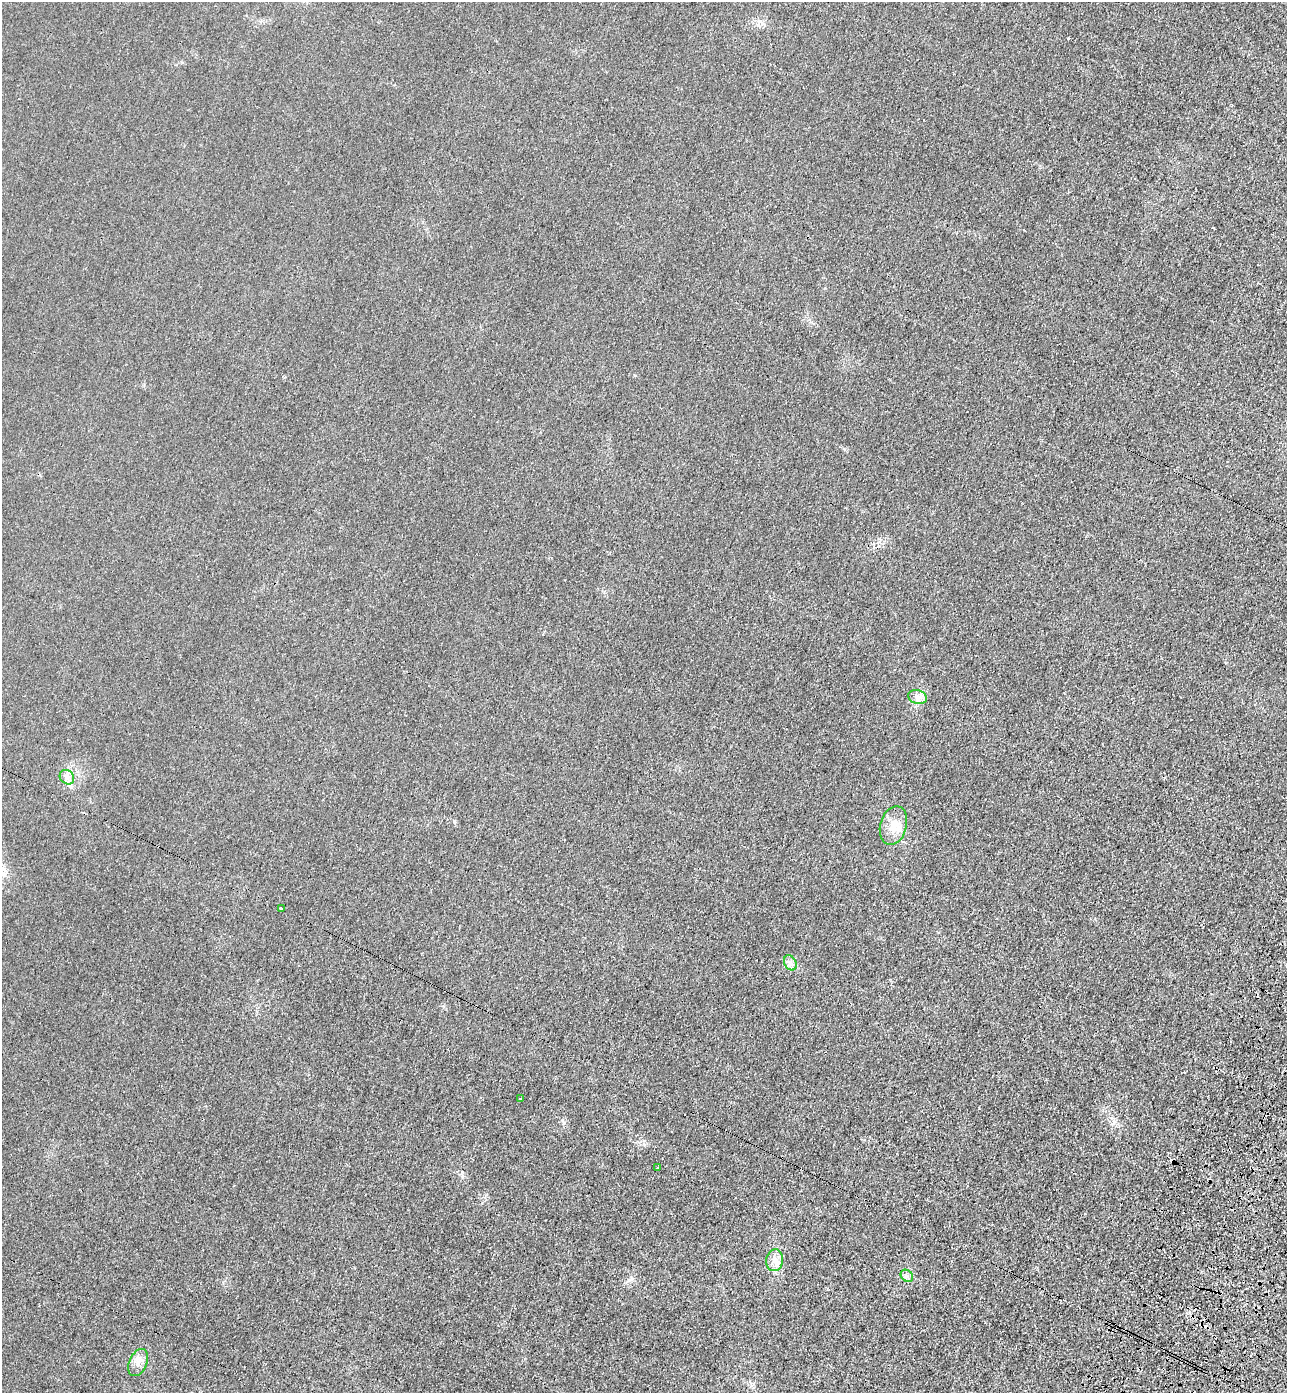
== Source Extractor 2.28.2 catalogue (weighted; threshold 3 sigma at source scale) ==
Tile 6 of 4 x 4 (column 2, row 2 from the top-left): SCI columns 1659-2943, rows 2833-4223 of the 5755 x 5659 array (HDU 1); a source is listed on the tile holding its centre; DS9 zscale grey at full resolution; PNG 1289 x 1395 px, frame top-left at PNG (2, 2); each listed source drawn as its Kron ellipse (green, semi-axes under 4 px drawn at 4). Shown black and unused: <1% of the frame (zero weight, under 3 of 4 exposures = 6% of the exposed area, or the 3 px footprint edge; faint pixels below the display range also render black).
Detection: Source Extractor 2.28.2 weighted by HDU 2 'WHT'; one run over the whole footprint, this tile lists its part. Background 0.0206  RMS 0.0051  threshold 0.0231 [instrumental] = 3 sigma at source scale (4.5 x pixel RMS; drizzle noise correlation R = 1.50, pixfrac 1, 0.05/0.05 arcsec/px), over >= 5 px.
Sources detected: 13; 3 cosmic-ray / hot-pixel residue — neither listed nor drawn; the other 10 listed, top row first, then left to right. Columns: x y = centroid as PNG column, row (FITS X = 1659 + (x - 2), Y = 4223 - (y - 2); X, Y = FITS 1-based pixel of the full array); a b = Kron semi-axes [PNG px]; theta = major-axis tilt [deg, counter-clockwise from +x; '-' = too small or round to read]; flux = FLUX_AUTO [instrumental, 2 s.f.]
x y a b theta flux
917 697 9 6 -16 2.6
67 777 8 6 -46 2.1
893 825 20 13 74 8
281 908 3 3 - 3.4
790 963 8 5 -62 1.9
520 1099 3 2 - 1.5
657 1168 3 2 - 0.86
775 1260 11 8 82 3.7
907 1276 7 5 -44 1.5
138 1363 14 8 65 3.9
Unlisted compact peaks at least as high as the median listed source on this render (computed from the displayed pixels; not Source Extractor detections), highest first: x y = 454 821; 644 1144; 462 1172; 443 1006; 564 1123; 635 375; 482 1203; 844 449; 979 1108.